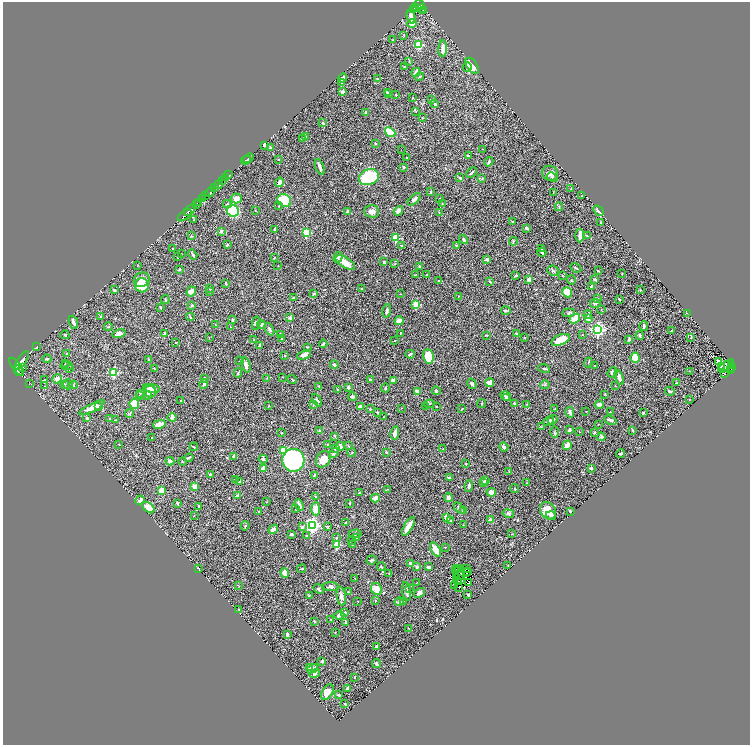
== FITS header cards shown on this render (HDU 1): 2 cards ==
NAXIS1  =                 1495
NAXIS2  =                 1486

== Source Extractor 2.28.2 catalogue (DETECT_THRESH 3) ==
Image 1495 x 1486 px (HDU 1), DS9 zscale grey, zoomed out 1/2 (1 PNG px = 2 x 2 image px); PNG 752 x 747 px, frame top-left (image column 2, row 1486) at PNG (3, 2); each listed source drawn as its Kron ellipse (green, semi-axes under 4 px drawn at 4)
Background 0.988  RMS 0.022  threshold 0.0661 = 3 sigma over >= 5 px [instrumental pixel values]
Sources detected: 494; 37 cannot appear on this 1/2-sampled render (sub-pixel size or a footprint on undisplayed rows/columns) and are neither listed nor drawn; the other 457 listed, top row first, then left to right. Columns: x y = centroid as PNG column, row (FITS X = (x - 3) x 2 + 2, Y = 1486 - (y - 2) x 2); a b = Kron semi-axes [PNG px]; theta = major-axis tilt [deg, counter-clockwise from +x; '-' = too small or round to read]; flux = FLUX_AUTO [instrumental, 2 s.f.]
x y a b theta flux
420 5 5 4 - 790
416 7 3 2 - 250
421 8 4 1 - 81
413 9 4 1 - 160
424 10 4 2 - 44
411 17 7 3 -76 34
412 24 5 4 - 18
404 35 3 2 - 1.9
393 40 2 2 - 3.2
419 45 3 3 - 210
443 49 8 3 87 35
409 61 3 2 - 2.2
404 66 4 3 - 3.1
472 66 9 5 -55 77
467 67 5 3 - 7.7
416 72 5 3 - 19
420 77 4 2 - 4
343 78 4 2 - 13
378 79 2 2 - 2.5
342 83 3 2 - 2.9
343 91 3 3 - 11
387 92 4 4 - 4.4
389 94 3 3 - 3.9
396 95 2 2 - 9.6
413 98 2 1 - 1.3
432 100 2 2 - 4.2
435 104 3 3 - 5.8
366 112 2 2 - 19
416 112 3 2 - 1.3
423 118 3 2 - 2.1
323 123 3 2 - 5.4
390 132 6 4 -38 130
305 136 3 2 - 2
302 139 4 3 - 10
375 143 3 2 - 3.7
264 145 3 2 - 5
270 147 2 2 - 3.4
482 149 2 1 - 1.4
401 150 2 1 - 1
468 156 3 2 - 4.7
407 157 3 2 - 2.7
248 158 6 2 37 5.5
278 159 3 2 - 1.9
246 160 5 4 - 5.7
489 162 5 3 - 6.5
320 167 8 2 -70 16
404 167 3 3 - 7.4
472 173 6 2 44 7.7
550 173 8 7 - 20
229 175 2 1 - 47
369 177 10 7 21 240
553 177 5 4 - 7.6
225 178 2 1 - 120
460 178 4 3 - 6.6
482 179 3 3 - 3.8
222 181 4 1 - 180
279 182 5 3 - 19
218 185 4 2 - 1400
215 187 2 2 - 450
571 189 3 2 - 1.8
210 192 5 2 - 2300
431 192 3 2 - 2.4
553 192 2 1 - 1.7
582 195 2 1 - 2
205 196 4 2 - 360
236 198 5 5 - 31
439 198 2 1 - 1.1
202 199 4 2 - 450
414 199 8 4 40 13
284 201 7 6 - 220
199 202 3 2 - 360
196 204 3 2 - 210
227 204 4 3 - 5.5
442 204 2 2 - 2.2
279 206 3 2 - 3.8
559 207 4 3 - 3.3
190 210 7 2 44 1300
233 211 6 5 - 270
255 211 3 2 - 1.8
348 211 4 3 - 6.1
372 211 7 6 - 24
398 211 5 3 - 13
598 211 6 2 -47 19
439 212 2 2 - 1.5
184 215 8 2 39 1300
194 220 2 2 - 2.1
512 221 2 2 - 3
601 222 3 2 - 4.7
527 228 3 2 - 13
275 229 3 3 - 11
221 231 4 3 - 7.6
307 232 3 3 - 240
580 235 7 3 87 26
587 235 3 2 - 2.5
191 236 3 2 - 2.5
395 238 3 3 - 180
464 239 5 3 - 6.5
513 241 4 3 - 4.9
227 245 3 2 - 5.3
402 245 4 2 - 3
456 245 3 3 - 4.5
541 248 4 2 - 3.4
173 249 3 2 - 2.8
542 252 5 3 - 6.4
181 254 3 2 - 1.3
193 255 5 2 - 7.6
178 257 2 2 - 4.8
338 257 5 4 - 6.9
274 258 2 2 - 2.1
487 259 4 3 - 10
384 262 3 2 - 4.6
345 263 11 5 -31 38
395 264 3 2 - 3.2
137 265 2 2 - 2
278 266 2 2 - 2.6
419 266 3 2 - 2.4
576 268 6 2 -30 4.1
179 269 3 2 - 3.2
553 271 6 5 - 7.6
598 271 3 2 - 2.7
622 273 2 1 - 1.9
415 275 2 2 - 1.4
426 275 4 2 - 3
516 276 4 3 - 5
562 276 3 2 - 2.4
529 279 3 3 - 20
142 280 8 7 - 28
571 280 4 2 - 2.9
595 280 4 3 - 5.3
438 281 3 3 - 2.6
490 281 3 2 - 6.5
225 284 3 2 - 4.4
142 285 7 7 - 93
591 286 3 2 - 3.7
210 289 4 2 - 3
361 289 2 2 - 8.4
114 290 4 2 - 6.4
640 290 3 2 - 1.7
191 291 5 4 - 28
210 291 3 2 - 2
567 292 5 4 - 110
314 294 4 3 - 6.9
400 294 2 2 - 1.3
458 296 2 1 - 1.2
293 298 3 3 - 4.3
597 298 2 2 - 1.6
619 299 3 2 - 2.9
165 300 4 2 - 4.1
595 303 5 4 - 5.7
416 304 3 3 - 150
192 306 4 3 - 6.5
160 308 4 2 - 3.3
601 310 2 2 - 1.3
387 311 7 3 79 12
506 311 5 2 - 11
568 313 6 2 6 4.1
687 313 3 1 - 1.2
588 315 5 3 - 5.1
101 316 3 3 - 2.6
190 317 4 2 - 3.2
290 317 2 2 - 30
575 319 5 3 - 56
588 319 2 2 - 40
232 320 3 3 - 5
399 321 4 3 - 24
73 322 7 3 -68 19
256 323 7 3 78 6.8
215 324 3 2 - 1.3
261 325 4 4 - 8
644 326 5 3 - 6.9
108 327 4 2 - 2.8
230 327 2 2 - 1.5
269 329 6 3 -63 11
598 330 4 4 - 960
671 331 3 2 - 3.7
165 333 2 2 - 20
400 333 2 1 - 1.8
119 334 7 4 12 19
516 334 3 2 - 6.1
65 335 4 2 - 4.3
280 335 3 2 - 14
487 335 3 2 - 4.3
582 335 2 2 - 2.3
640 335 4 4 - 8.6
691 337 3 2 - 3.8
209 338 3 2 - 1.8
524 338 2 2 - 2
282 339 4 3 - 3.6
629 339 4 3 - 6.2
254 340 3 2 - 2
560 340 10 5 24 85
395 341 2 2 - 1.9
176 342 3 2 - 1.9
323 344 4 2 - 3.9
259 346 3 2 - 7.2
36 347 2 2 - 3.7
308 347 3 2 - 2.3
67 354 3 2 - 6.2
410 354 4 2 - 5.5
304 355 7 3 24 21
285 356 2 2 - 4.9
428 356 7 5 -77 110
635 358 5 4 - 76
47 359 4 3 - 9.9
148 359 3 3 - 2.5
22 360 11 4 56 3800
240 361 2 2 - 1.3
588 362 5 2 - 2.5
718 362 3 3 - 29
65 364 4 2 - 2.6
246 365 8 4 -75 17
334 365 4 3 - 8.6
66 366 6 3 -2 6.5
595 366 2 2 - 2.4
721 366 2 2 - 3.8
726 366 9 3 37 26
732 366 3 2 - 60
17 367 10 4 -53 5500
22 367 4 2 - 490
154 368 2 2 - 2.3
544 368 6 3 -16 8.7
732 368 2 2 - 75
70 369 3 2 - 2.4
730 370 3 1 - 31
18 371 5 2 - 2100
689 371 2 1 - 1.2
114 372 3 3 - 290
613 372 5 4 - 9.4
238 373 4 2 - 3.7
724 373 2 1 - 1.7
283 377 2 2 - 1.4
619 377 8 3 -70 19
204 378 4 3 - 4.5
267 378 3 3 - 2.4
45 379 2 2 - 1.6
57 379 5 4 - 19
370 379 2 2 - 6.1
292 380 5 2 - 2.8
393 380 3 3 - 14
490 383 4 4 - 22
676 383 4 2 - 5.4
29 384 2 1 - 22
65 384 3 2 - 2
68 384 5 5 - 8.3
204 384 4 3 - 8
472 384 5 2 - 6
73 385 4 3 - 4.2
545 385 5 3 - 5.6
45 386 4 2 - 2.7
319 386 3 2 - 2.3
615 386 2 2 - 2.8
348 387 3 2 - 8.6
152 388 8 4 -11 23
385 388 4 2 - 4.5
338 390 2 2 - 3.4
417 391 3 3 - 26
436 391 4 4 - 5.8
670 391 5 2 - 5.3
150 392 6 5 - 22
140 393 3 2 - 2.3
605 394 2 2 - 3.7
147 395 4 3 - 4.2
139 396 2 2 - 2.5
506 396 5 4 - 7.3
353 397 4 2 - 8.4
506 398 4 3 - 4.3
689 399 2 1 - 1.1
181 400 2 2 - 1.8
317 400 7 3 -61 7.8
482 403 4 2 - 2.9
514 403 3 3 - 4.7
134 404 5 4 - 97
313 404 2 2 - 1.9
430 404 5 3 - 4.5
527 404 3 2 - 2
599 405 4 3 - 13
269 406 2 2 - 2.1
360 406 4 3 - 16
98 407 3 3 - 11
425 407 2 2 - 2.1
436 407 2 2 - 2.4
92 408 14 4 26 26
402 408 2 2 - 1.2
370 409 3 2 - 3.4
462 409 3 2 - 2.7
554 409 3 2 - 1.4
586 411 2 2 - 1.5
378 412 3 2 - 3.8
570 412 5 3 - 10
610 412 2 2 - 1.6
643 413 2 2 - 4.2
130 414 4 3 - 3.5
172 417 4 4 - 18
384 417 2 2 - 1.6
87 418 4 3 - 6.7
109 419 2 2 - 8.9
116 420 2 2 - 3.2
553 420 5 3 - 6.7
610 420 6 3 -21 9.9
549 421 5 4 - 13
159 424 6 4 13 23
598 424 3 2 - 1.6
541 427 3 2 - 2.1
569 430 3 2 - 8.7
633 430 4 2 - 3.6
319 431 3 2 - 5.9
579 431 2 2 - 1.8
282 432 2 2 - 2.1
554 432 6 4 90 5.4
594 432 3 2 - 5.7
395 433 6 4 78 20
335 436 4 2 - 3.9
601 437 4 3 - 12
152 438 3 2 - 3.2
119 444 3 2 - 2.2
328 444 2 2 - 5.4
567 445 5 3 - 34
340 446 5 3 - 13
348 446 3 2 - 2.6
194 447 4 2 - 2.2
504 447 4 3 - 13
335 448 3 3 - 7.3
443 449 2 1 - 2.1
284 451 4 4 - 82
386 452 4 2 - 4.9
334 453 6 4 47 15
352 453 4 2 - 2.5
621 453 4 3 - 4.2
234 456 2 2 - 14
189 458 5 3 - 4.8
263 459 4 3 - 7.2
323 459 9 7 57 43
293 460 11 11 - 490
170 461 4 4 - 13
182 461 4 2 - 2.2
466 464 3 2 - 4
591 468 2 2 - 13
263 469 4 3 - 24
509 471 3 2 - 1.8
210 475 4 3 - 9.5
314 475 3 1 - 2.8
449 478 2 2 - 15
235 479 2 2 - 8.2
485 480 4 3 - 6.8
239 482 3 2 - 4.3
484 483 3 3 - 13
527 483 3 2 - 1.8
195 486 4 3 - 28
469 486 6 3 81 11
387 489 3 2 - 2.2
514 489 4 3 - 3.6
161 491 3 2 - 110
491 492 4 4 - 25
359 493 3 2 - 3.8
237 496 4 3 - 7.1
316 496 4 2 - 4.4
449 497 4 3 - 13
375 498 4 3 - 30
140 500 5 3 - 20
266 502 2 2 - 2.1
177 503 3 3 - 4.5
350 503 3 2 - 3.2
299 505 6 3 -63 18
199 506 2 2 - 4
148 508 7 4 -40 45
459 508 6 3 -47 8.4
296 509 2 2 - 1.4
316 509 7 4 88 37
463 511 3 2 - 8.4
548 511 9 7 -53 60
570 511 3 3 - 3
259 512 2 2 - 3.1
508 513 6 3 -12 6.3
194 515 2 1 - 1.3
551 516 5 3 - 7.6
446 517 3 3 - 24
490 519 4 3 - 8.3
451 520 4 3 - 5.5
346 523 2 2 - 3.5
312 525 4 4 - 1100
464 525 4 2 - 1.9
245 526 4 3 - 3.6
328 526 3 3 - 3.2
408 526 10 3 59 50
302 527 4 3 - 9
273 529 5 3 - 17
292 534 4 3 - 7.8
355 534 7 3 4 7.1
512 534 3 2 - 1.6
307 535 3 3 - 5.5
337 538 3 3 - 3
356 538 2 2 - 2.3
352 540 2 2 - 1.8
353 544 4 3 - 6.9
337 545 3 3 - 160
445 547 2 2 - 2
436 549 8 3 -58 64
372 560 5 3 - 5.7
410 563 3 2 - 10
508 566 3 2 - 1.8
381 567 4 3 - 3.6
417 567 4 3 - 6.5
429 567 4 2 - 10
198 568 4 2 - 2.7
459 568 2 1 - 6.4
466 568 2 2 - 0.61
302 569 4 2 - 3
457 569 2 1 - 1.7
455 571 2 1 - 1.1
468 571 2 1 - 1.4
466 572 2 1 - 2.9
285 573 5 4 - 40
389 574 3 2 - 2.6
460 575 2 1 - 1.3
457 577 2 1 - 4.9
355 579 2 2 - 1.7
461 579 2 1 - 0.35
458 581 2 1 - 1.2
468 582 2 1 - 5.2
417 583 3 2 - 1.8
454 585 2 1 - 20
239 586 3 2 - 1.7
331 587 8 4 -3 10
459 587 3 1 - 33
318 589 6 4 -42 7.5
376 589 6 5 - 54
410 589 2 2 - 3
348 592 3 2 - 2.6
407 592 9 2 -81 13
419 593 6 3 36 18
468 595 2 2 - 4.6
309 596 4 3 - 3.2
341 596 9 4 -82 16
375 600 3 2 - 1.7
358 601 2 2 - 1.2
404 601 2 1 - 1.4
399 602 4 3 - 7.8
239 610 2 2 - 3
345 612 2 2 - 4.2
339 615 5 3 - 18
331 619 2 1 - 1.8
314 621 3 2 - 4.1
346 622 3 2 - 9.9
408 628 2 2 - 1.8
335 633 2 1 - 1.9
287 634 4 3 - 11
376 646 3 2 - 5.4
322 661 2 2 - 6.2
377 664 4 3 - 8.3
310 667 4 3 - 6.5
312 669 6 4 30 18
315 673 5 4 - 7.7
355 677 2 2 - 5.3
347 689 4 2 - 8.8
327 692 8 5 57 26
339 695 3 2 - 4.7
345 704 3 2 - 3.3
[37 sub-pixel or undisplayed-footprint detections neither listed nor drawn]